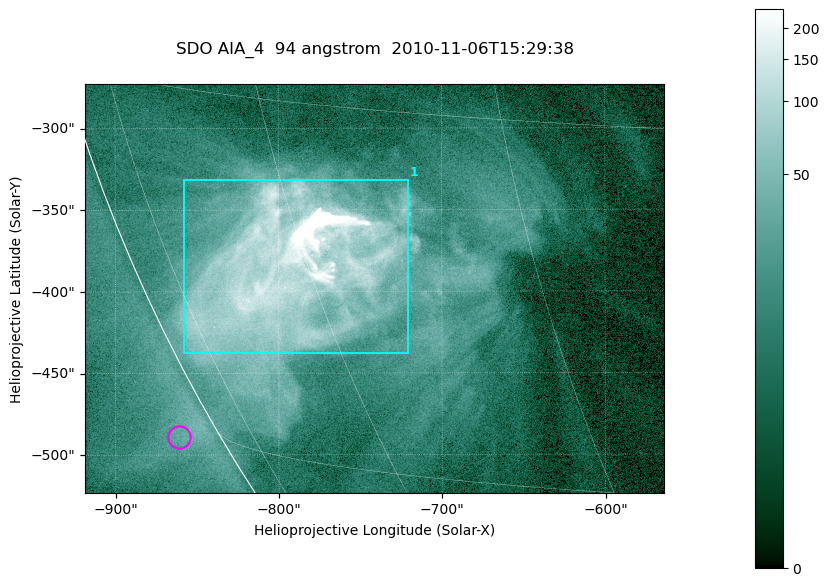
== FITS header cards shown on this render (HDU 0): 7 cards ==
TELESCOP= 'SDO     '           /
INSTRUME= 'AIA_4   '           /
WAVELNTH=                   94 /
WAVEUNIT= 'angstrom'           /
DATE-OBS= '2010-11-06T15:29:38.14' /
CTYPE1  = 'HPLN-TAN'           /
CTYPE2  = 'HPLT-TAN'           /

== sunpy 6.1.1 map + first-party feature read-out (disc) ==
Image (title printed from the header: SDO AIA_4  94 angstrom  2010-11-06T15:29:38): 591 x 417 px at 0.6 arcsec/px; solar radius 968 arcsec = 1614 px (partial field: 2.7% of the solar disc is inside the frame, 89% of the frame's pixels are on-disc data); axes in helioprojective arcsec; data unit not stated in the header (colour bar unlabelled)
Pointing: header CRPIX1/2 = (2053.81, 2042.90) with CRVAL1/2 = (0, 0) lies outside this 591 x 417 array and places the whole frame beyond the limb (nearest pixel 1.36 R_sun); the SolarSoft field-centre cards XCEN/YCEN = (-741.1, -398.2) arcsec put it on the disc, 768 arcsec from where CRPIX/CRVAL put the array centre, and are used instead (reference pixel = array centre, CRVAL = XCEN/YCEN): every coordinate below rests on XCEN/YCEN
Orientation: roll -0.138 deg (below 1 deg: not rotated)
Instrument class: DISC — disc imager (sunpy class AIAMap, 94 A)
Bright regions (active regions / flare kernels): reference = the on-disc median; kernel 5 px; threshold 5 sigma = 54.9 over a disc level ~10.5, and >= 1.15x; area >= 246 px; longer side >= 5 px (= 3 arcsec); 1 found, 1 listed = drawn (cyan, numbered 1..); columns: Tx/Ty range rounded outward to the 2 arcsec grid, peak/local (2 s.f.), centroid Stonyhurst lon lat
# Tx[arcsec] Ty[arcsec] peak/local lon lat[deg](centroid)
1 -858..-720 -438..-330 78 -62 -22
Off-limb structures (1.02-1.3 R_sun): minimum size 123 px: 2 found; the strongest spans PA ~120 deg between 1.02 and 1.03 R_sun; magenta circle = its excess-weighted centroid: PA ~120 deg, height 1.02 R_sun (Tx ~-862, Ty ~-490 arcsec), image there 1.9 x the reference